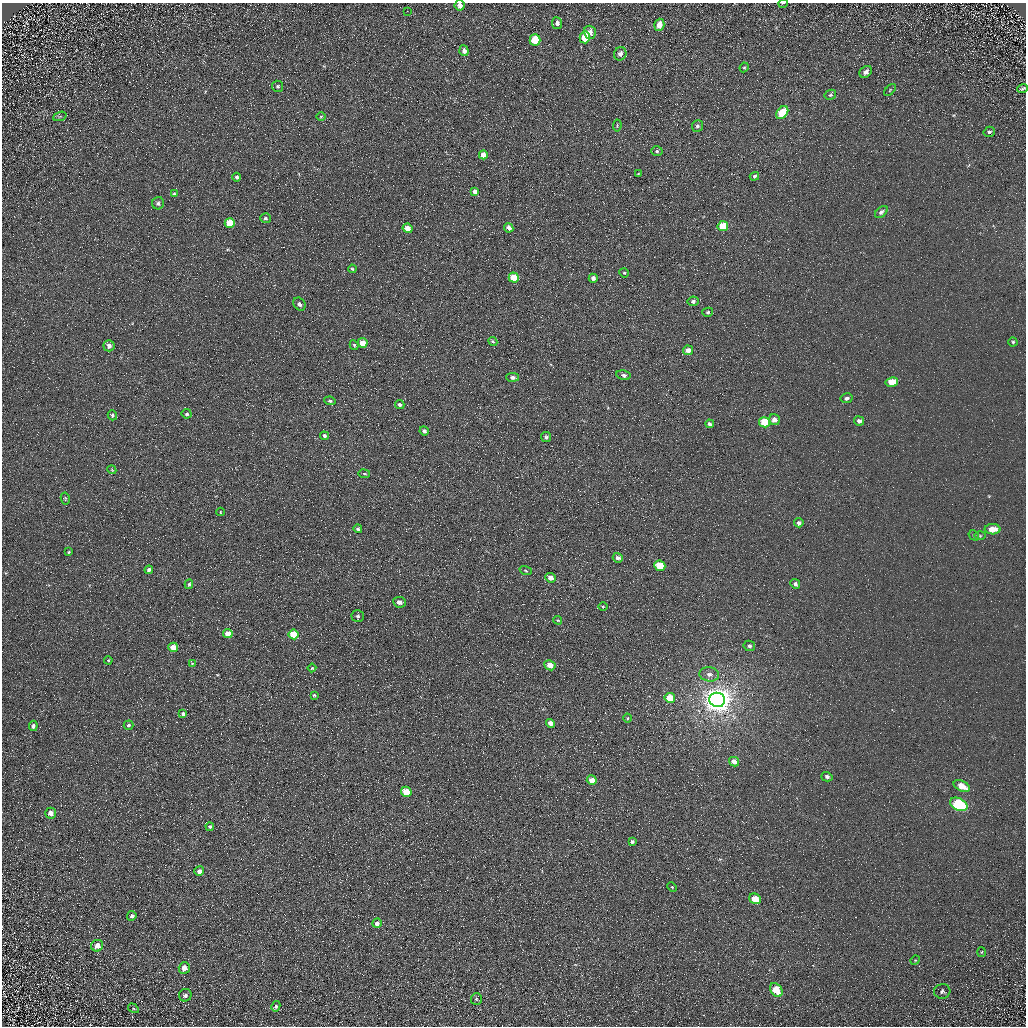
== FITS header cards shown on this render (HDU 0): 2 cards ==
NAXIS1  =                 1024 / Required FITS header
NAXIS2  =                 1024 / Required FITS header

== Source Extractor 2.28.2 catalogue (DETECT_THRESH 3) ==
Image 1024 x 1024 px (HDU 0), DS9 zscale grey, 1 PNG px = 1 image px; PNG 1028 x 1028 px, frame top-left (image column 1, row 1024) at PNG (2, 3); each listed source drawn as its Kron ellipse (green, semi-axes under 4 px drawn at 4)
Background 5.45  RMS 7.8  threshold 23.3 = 3 sigma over >= 5 px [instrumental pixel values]
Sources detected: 126; all 126 listed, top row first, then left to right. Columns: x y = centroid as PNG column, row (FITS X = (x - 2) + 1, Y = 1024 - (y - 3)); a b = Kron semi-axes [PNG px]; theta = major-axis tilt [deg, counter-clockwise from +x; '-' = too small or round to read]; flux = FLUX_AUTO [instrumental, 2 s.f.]
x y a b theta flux
783 3 5 3 - 450
460 5 5 5 - 2600
407 11 3 2 - 680
557 23 6 5 - 1900
659 25 6 5 - 4900
590 32 7 6 - 3200
585 37 6 5 - 15000
535 40 6 5 - 19000
464 51 5 4 - 1900
620 54 7 6 - 2400
744 67 5 4 - 660
866 72 7 5 40 2400
278 86 5 5 - 990
1023 89 5 3 - 1000
890 90 7 4 47 600
830 95 6 5 - 1000
782 113 7 5 50 16000
60 116 7 4 20 750
321 116 5 3 - 510
617 126 6 4 82 670
697 126 6 5 - 1300
989 132 6 5 - 1000
657 151 5 5 - 940
483 155 4 4 - 4600
638 174 4 3 - 400
754 176 5 4 - 970
237 177 4 4 - 1100
475 191 4 4 - 2600
174 194 4 3 - 530
158 203 6 6 - 1200
881 212 7 4 40 1500
265 218 5 5 - 1000
230 223 5 5 - 11000
723 226 5 5 - 16000
408 228 5 4 - 4300
509 228 5 4 - 2800
352 269 4 3 - 670
624 273 5 4 - 610
514 278 5 5 - 11000
593 278 4 4 - 1800
693 301 5 5 - 1200
299 304 7 5 -49 1600
708 312 5 4 - 700
493 341 5 4 - 730
1013 342 4 4 - 780
363 343 5 4 - 7100
354 345 5 4 - 680
109 346 5 5 - 2200
688 350 5 5 - 3400
623 375 7 4 -13 1700
512 377 6 4 0 1500
892 382 6 4 11 10000
846 398 6 5 - 1300
330 401 6 4 -9 970
400 404 5 4 - 1200
187 414 5 4 - 980
112 415 5 4 - 820
774 420 5 5 - 3200
859 421 5 4 - 2000
765 422 5 5 - 20000
710 424 4 3 - 1300
424 431 4 4 - 1400
324 436 4 4 - 1300
546 437 5 5 - 1200
112 470 4 3 - 460
364 474 5 3 - 520
65 498 6 4 -79 680
220 512 4 3 - 370
799 523 5 4 - 1500
358 529 4 4 - 850
992 529 8 5 -2 6400
974 535 5 4 - 720
980 536 6 4 -1 650
69 552 3 3 - 580
618 558 5 4 - 2100
660 566 6 5 - 17000
149 570 4 4 - 1500
526 571 6 3 -19 500
550 578 5 4 - 2900
189 584 5 4 - 870
795 584 5 4 - 1600
399 602 6 5 - 2500
603 606 5 3 - 530
358 616 6 6 - 1100
558 620 4 3 - 550
228 634 5 4 - 5000
293 634 5 5 - 14000
749 646 6 5 - 1400
173 647 5 4 - 7100
108 660 4 3 - 420
192 664 4 3 - 500
550 665 6 5 - 5400
312 668 4 4 - 530
709 674 10 7 -5 2700
314 695 4 4 - 580
670 698 5 5 - 11000
717 700 8 7 - 780000
183 714 4 3 - 1200
628 718 4 3 - 530
551 723 4 4 - 3300
128 725 5 4 - 1000
33 726 5 4 - 1300
734 762 5 4 - 3500
827 777 5 4 - 1400
592 780 5 4 - 4700
962 786 9 5 -27 7200
406 792 5 5 - 13000
959 804 9 6 -27 58000
51 813 5 5 - 3300
210 827 4 4 - 850
632 842 4 4 - 1100
199 871 5 4 - 2300
672 887 5 3 - 490
755 899 6 5 - 7000
132 916 5 4 - 1000
377 923 5 4 - 2200
97 946 6 5 - 3200
982 952 5 3 - 520
915 960 5 4 - 650
184 968 6 5 - 3400
776 990 8 5 -53 12000
942 991 8 7 - 1400
185 995 6 6 - 1500
476 999 6 5 - 790
276 1006 5 4 - 990
133 1008 6 3 -31 600
At the frame edge (FLAGS 8, measured only in part): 3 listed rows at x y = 783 3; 460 5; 1023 89